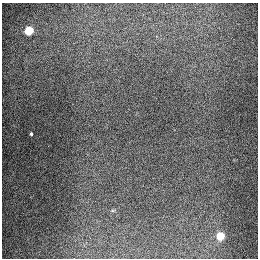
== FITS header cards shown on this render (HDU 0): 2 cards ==
NAXIS1  =                  256
NAXIS2  =                  256

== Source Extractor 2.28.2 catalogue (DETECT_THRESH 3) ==
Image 256 x 256 px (HDU 0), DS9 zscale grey, 1 PNG px = 1 image px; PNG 260 x 260 px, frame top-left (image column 1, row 256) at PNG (2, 3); no overlay
Background 1290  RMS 26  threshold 79.5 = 3 sigma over >= 5 px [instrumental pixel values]
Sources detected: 3; all 3 listed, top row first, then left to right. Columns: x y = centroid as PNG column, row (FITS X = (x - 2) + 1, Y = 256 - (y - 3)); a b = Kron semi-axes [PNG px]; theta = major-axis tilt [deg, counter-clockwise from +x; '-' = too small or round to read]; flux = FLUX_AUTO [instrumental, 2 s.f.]
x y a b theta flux
29 31 5 5 - 93000
31 134 3 3 - 2200
220 236 5 5 - 68000